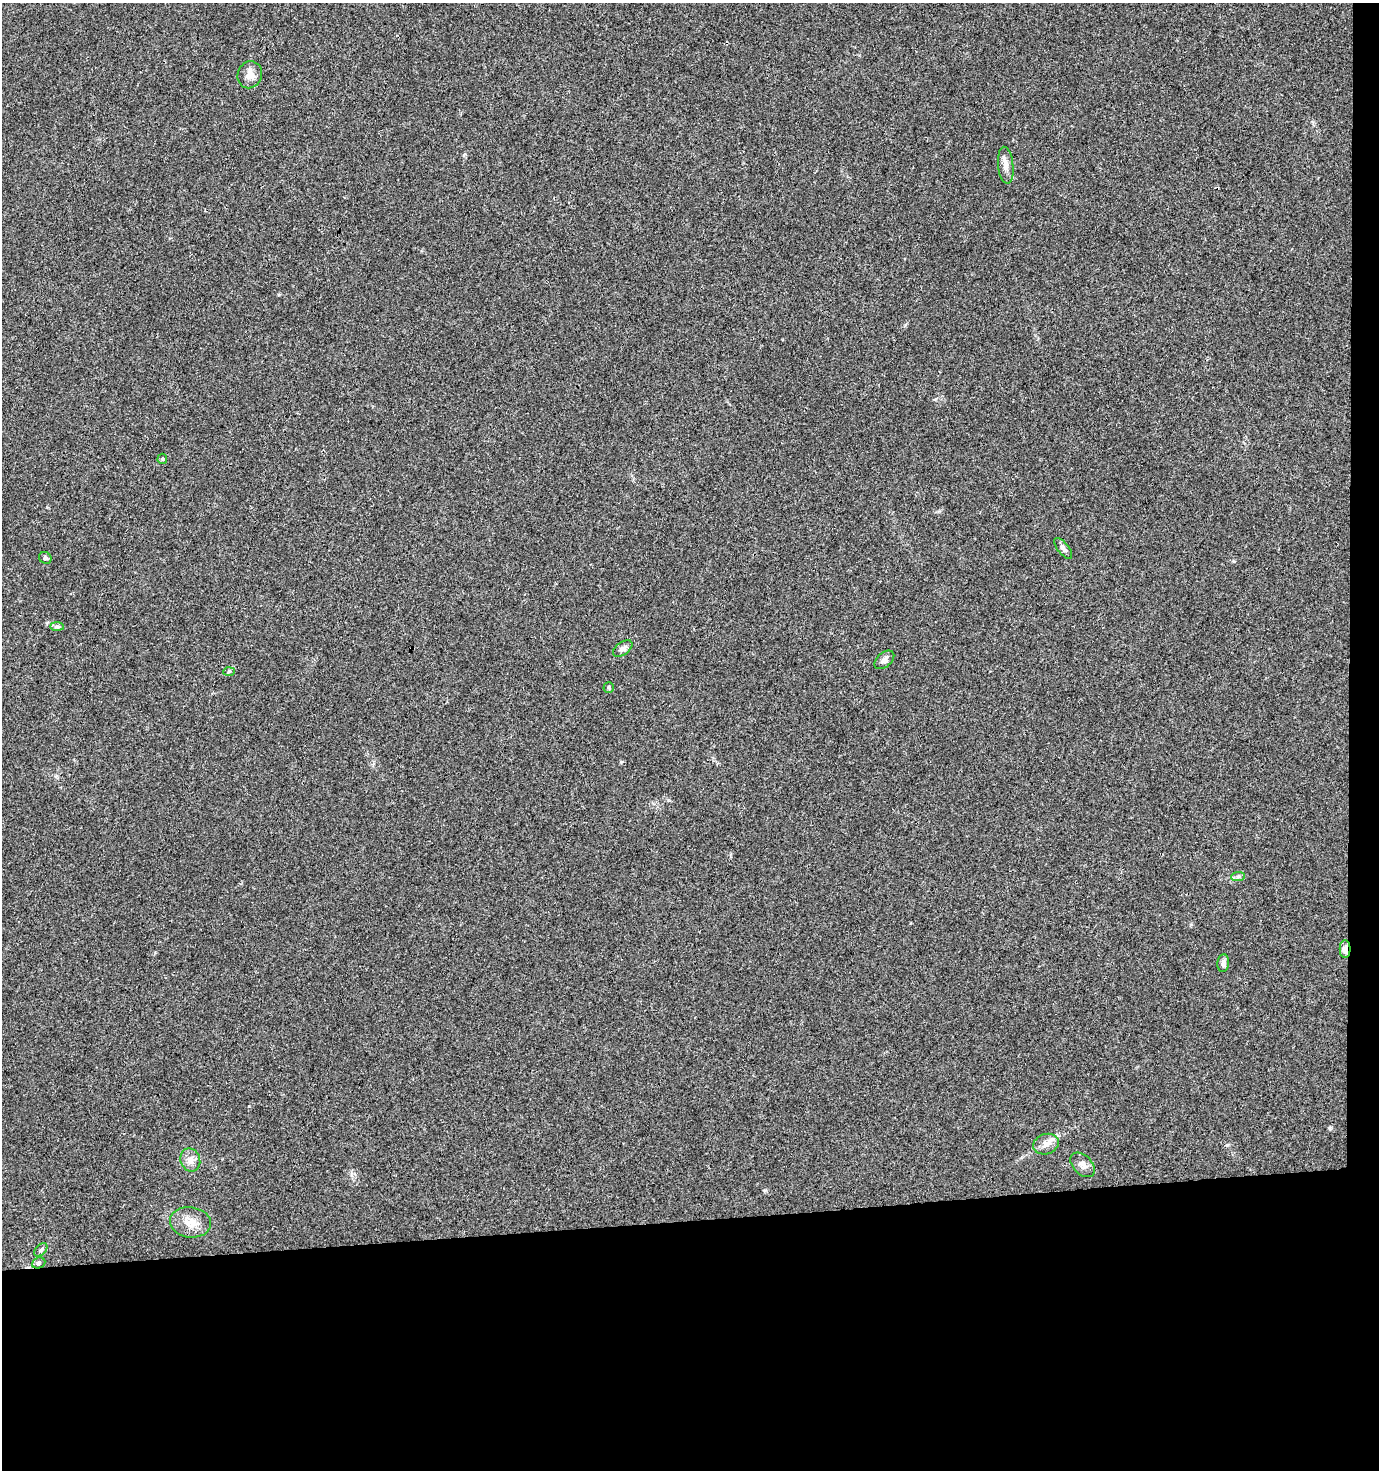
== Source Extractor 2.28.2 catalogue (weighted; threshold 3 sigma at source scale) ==
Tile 9 of 3 x 3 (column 3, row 3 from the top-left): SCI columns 2755-4131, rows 1-1468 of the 4144 x 4403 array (HDU 1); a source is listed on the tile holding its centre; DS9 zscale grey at full resolution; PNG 1381 x 1472 px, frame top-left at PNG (2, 3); each listed source drawn as its Kron ellipse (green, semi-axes under 4 px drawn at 4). Shown black and unused: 19% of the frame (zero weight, under 3 of 4 exposures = <1% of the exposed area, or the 3 px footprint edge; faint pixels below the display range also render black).
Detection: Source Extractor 2.28.2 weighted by HDU 2 'WHT'; one run over the whole footprint, this tile lists its part. Background 0.015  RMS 0.0039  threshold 0.0176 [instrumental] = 3 sigma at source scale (4.5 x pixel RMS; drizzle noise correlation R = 1.50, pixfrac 1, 0.0396/0.0396 arcsec/px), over >= 5 px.
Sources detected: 19; all 19 listed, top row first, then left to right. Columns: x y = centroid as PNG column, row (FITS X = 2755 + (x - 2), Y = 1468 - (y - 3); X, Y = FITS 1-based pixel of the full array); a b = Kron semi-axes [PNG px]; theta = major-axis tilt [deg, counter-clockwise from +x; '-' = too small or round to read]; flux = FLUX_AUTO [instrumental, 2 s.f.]
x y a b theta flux
250 75 14 12 68 3.3
1006 165 18 7 -84 2.8
162 459 5 5 - 0.55
1063 548 12 5 -51 1.4
45 558 6 5 - 0.76
57 627 7 4 -1 0.79
623 649 11 6 36 1.5
884 660 11 7 42 1.7
229 671 6 4 3 0.49
609 687 5 5 - 0.7
1238 876 7 4 2 0.77
1345 949 9 5 90 3.3
1223 963 9 6 84 1.5
1046 1144 13 10 19 2.7
190 1160 12 10 -70 2.8
1083 1165 15 9 -45 2.3
190 1222 20 15 -8 5.8
41 1250 8 5 46 0.9
39 1263 7 5 22 0.7
Overlapping masked pixels (flux is a lower limit): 1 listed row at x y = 1345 949
Unlisted compact peaks at least as high as the median listed source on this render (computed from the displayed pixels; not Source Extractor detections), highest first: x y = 1330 1128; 1227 1145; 249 1106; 621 762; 765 1190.